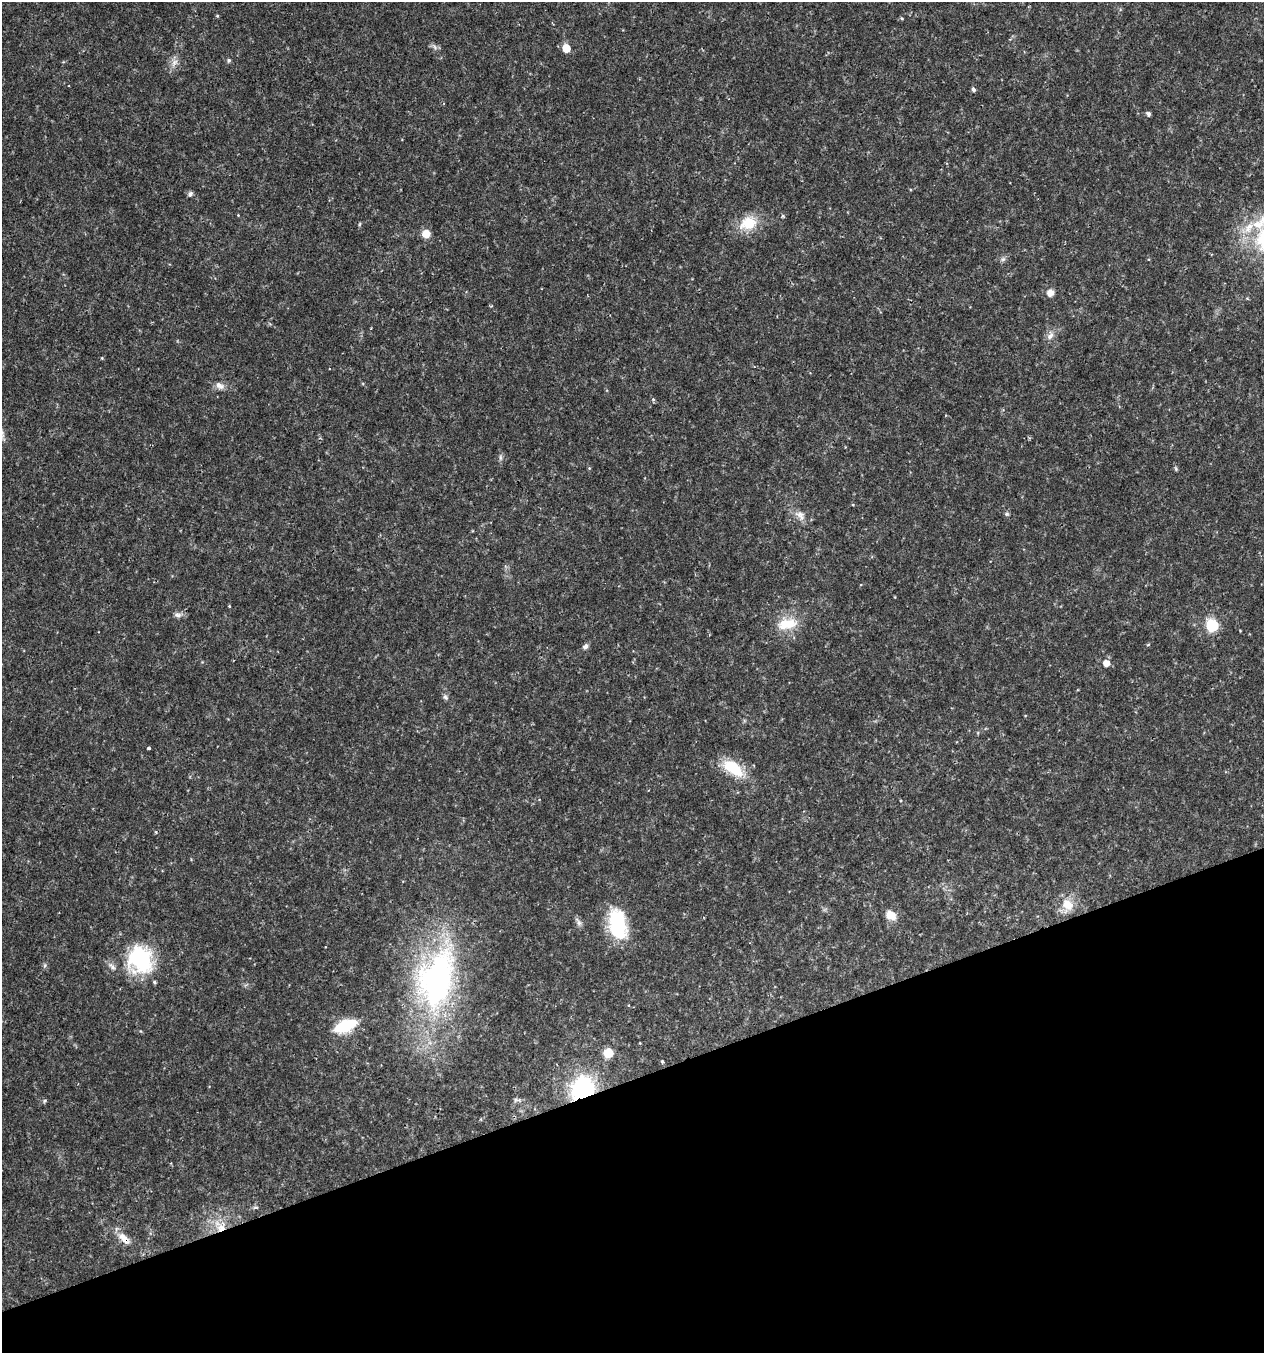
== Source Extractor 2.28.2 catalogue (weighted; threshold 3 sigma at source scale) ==
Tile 14 of 4 x 4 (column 2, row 4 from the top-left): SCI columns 1382-2643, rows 1-1351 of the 5232 x 5405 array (HDU 1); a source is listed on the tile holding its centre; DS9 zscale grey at full resolution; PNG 1266 x 1355 px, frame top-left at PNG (2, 2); no overlay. Shown black and unused: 20% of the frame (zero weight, under 2 of 3 exposures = <1% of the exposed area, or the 3 px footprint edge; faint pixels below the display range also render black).
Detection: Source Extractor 2.28.2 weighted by HDU 2 'WHT'; one run over the whole footprint, this tile lists its part. Background 0.0262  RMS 0.003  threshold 0.0135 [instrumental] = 3 sigma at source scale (4.5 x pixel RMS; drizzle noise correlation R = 1.50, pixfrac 1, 0.0396/0.0396 arcsec/px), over >= 5 px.
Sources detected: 50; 1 cosmic-ray / hot-pixel residue — not listed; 1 inside a brighter listed object's ellipse — not listed separately; the other 48 listed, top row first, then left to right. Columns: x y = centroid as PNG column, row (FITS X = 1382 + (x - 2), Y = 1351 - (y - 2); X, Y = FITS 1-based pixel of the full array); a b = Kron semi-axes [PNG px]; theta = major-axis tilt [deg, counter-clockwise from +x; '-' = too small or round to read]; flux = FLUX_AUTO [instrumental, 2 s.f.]
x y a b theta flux
217 16 5 3 - 0.27
435 47 7 4 -70 0.6
566 48 6 5 - 6.2
229 60 6 5 - 0.51
174 62 11 7 45 1.6
973 89 4 3 - 1.8
1148 114 5 4 - 0.74
190 194 7 5 62 0.72
782 216 4 4 - 0.41
1263 221 54 44 -3 26
748 223 24 17 24 7.9
360 224 6 3 70 0.32
426 233 9 9 - 3
1003 259 8 5 45 0.71
1050 293 8 7 - 2.1
1050 336 12 7 51 1.7
102 358 4 4 - 0.29
220 386 13 8 -32 1.7
653 399 4 4 - 0.36
500 457 9 4 -90 0.71
1176 469 6 4 -48 0.42
1006 514 6 4 -90 0.5
800 515 18 10 -35 2.7
229 606 3 3 - 0.31
178 615 10 6 1 1.2
787 624 26 14 9 7.4
1212 625 8 7 - 16
1240 631 2 2 - 0.24
585 646 8 6 26 0.92
1106 663 6 6 - 2.6
445 697 8 6 -51 0.74
148 748 4 3 - 0.32
733 768 28 14 -35 10
1068 905 17 14 -36 5
891 915 14 10 -33 3
579 923 9 6 -74 1
617 924 36 20 -80 19
140 960 34 30 -71 25
436 979 52 30 75 100
345 1026 20 10 22 15
608 1053 10 10 - 3.6
662 1061 4 3 - 0.57
582 1089 18 16 45 35
517 1100 13 4 -2 0.75
44 1101 5 4 - 0.43
255 1207 6 4 2 0.5
221 1228 13 11 9 4.1
124 1238 19 8 -40 3
Overlapping masked pixels (flux is a lower limit): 3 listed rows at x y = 582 1089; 221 1228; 124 1238
Isophote crosses this tile's border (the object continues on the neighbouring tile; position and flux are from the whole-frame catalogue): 1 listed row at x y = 1263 221